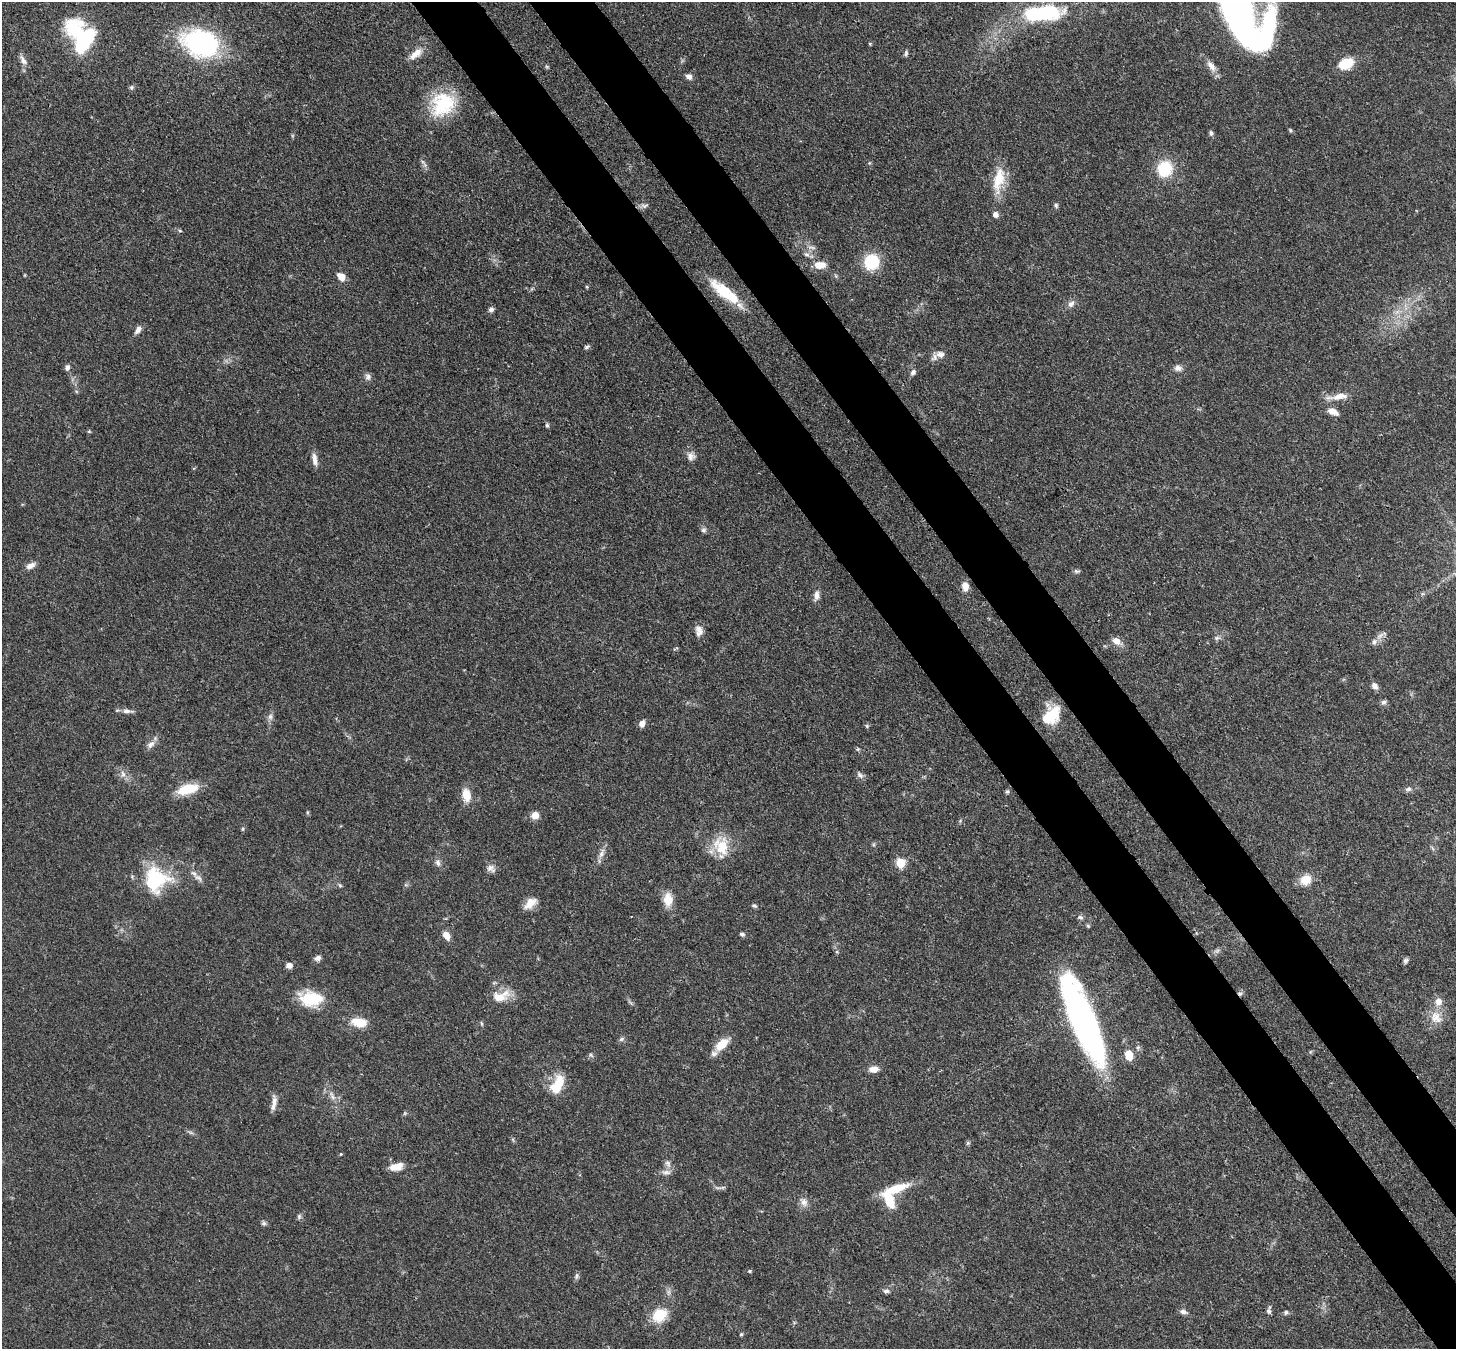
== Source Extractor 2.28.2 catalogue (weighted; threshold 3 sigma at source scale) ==
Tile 6 of 4 x 4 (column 2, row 2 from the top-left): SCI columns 1536-2989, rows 2906-4252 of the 5974 x 5946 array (HDU 1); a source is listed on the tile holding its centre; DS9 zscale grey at full resolution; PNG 1458 x 1351 px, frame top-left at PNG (2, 2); no overlay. Shown black and unused: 8% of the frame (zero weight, under 3 of 4 exposures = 7% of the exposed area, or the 3 px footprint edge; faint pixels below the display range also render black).
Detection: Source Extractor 2.28.2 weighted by HDU 2 'WHT'; one run over the whole footprint, this tile lists its part. Background 0.0888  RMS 0.0038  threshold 0.0173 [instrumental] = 3 sigma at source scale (4.5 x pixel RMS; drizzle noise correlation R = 1.50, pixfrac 1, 0.05/0.05 arcsec/px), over >= 5 px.
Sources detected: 137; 1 too faint to see at this stretch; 4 inside a brighter object's white glare — not listed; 5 inside a brighter listed object's ellipse — not listed separately; the other 127 listed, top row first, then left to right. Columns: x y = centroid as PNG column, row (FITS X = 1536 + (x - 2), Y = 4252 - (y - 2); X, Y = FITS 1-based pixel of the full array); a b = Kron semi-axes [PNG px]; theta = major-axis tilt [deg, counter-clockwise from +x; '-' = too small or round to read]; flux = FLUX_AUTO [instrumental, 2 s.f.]
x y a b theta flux
1234 2 87 23 -62 170
1042 13 40 15 5 38
85 39 30 19 68 28
201 43 31 21 -17 73
870 44 4 4 - 0.46
906 53 8 5 70 0.82
416 54 19 9 38 4.1
23 60 15 7 -55 2
1346 64 14 10 24 11
1211 66 20 8 -54 3.1
547 67 6 4 -19 0.46
689 76 8 6 -27 1.7
131 87 7 6 - 0.75
442 104 32 28 43 22
1290 130 6 4 -46 0.52
1211 133 7 5 -67 0.93
869 163 6 3 71 0.41
1165 169 14 13 - 17
999 180 35 13 79 11
1056 205 7 5 -60 0.75
644 206 10 5 4 1.2
995 214 8 7 - 1.6
180 231 5 3 - 0.43
811 247 12 4 -1 1.2
807 254 9 4 -1 1
872 262 12 11 - 18
820 265 12 7 0 5.1
25 275 5 3 - 0.31
836 276 6 4 -71 0.49
341 277 8 6 -46 4.3
587 287 4 4 - 0.46
725 293 41 14 -43 15
1071 304 10 7 40 1.8
491 309 7 6 - 1.1
138 330 11 6 54 1.8
587 347 7 4 26 0.78
940 354 13 9 -1 2.7
67 367 6 5 - 1.6
1178 368 9 8 - 1.9
913 372 8 6 52 1.2
368 377 9 8 - 1.4
1340 396 22 9 10 4.5
1333 411 14 7 -26 3
547 425 7 5 -80 0.69
89 431 6 4 -1 0.41
690 456 13 9 -84 2.3
314 459 17 6 -82 2.6
703 530 7 7 - 1
31 566 12 7 29 2.2
1077 571 9 5 -7 0.82
965 586 9 7 -80 3.5
816 595 13 7 82 2.2
699 630 14 9 -56 2.6
1217 638 9 6 8 1
1116 641 12 8 -38 3.1
1374 642 8 8 - 1.7
1375 686 8 6 -50 2
1383 702 7 6 - 1.1
127 711 15 6 -4 2
1051 715 22 14 45 14
270 717 9 6 75 1.4
642 724 8 6 69 1.9
867 726 5 5 - 0.56
150 744 13 7 42 2.2
123 774 11 6 -87 1.8
860 775 11 7 -40 1.3
188 789 22 10 15 12
1409 789 8 6 2 1.2
1007 792 6 5 - 0.58
466 795 15 9 -81 5.9
307 812 6 4 -72 0.48
535 815 8 7 - 3.6
243 829 5 4 - 0.53
721 846 28 19 -70 11
601 853 15 7 68 2.4
438 863 9 7 -65 1.5
900 863 6 5 - 17
491 868 13 9 -29 2
198 878 14 6 -34 1.8
156 879 25 25 - 30
1305 880 14 12 25 5.6
340 885 6 4 -44 0.58
668 899 17 11 -88 5.7
530 903 16 9 41 4.6
754 906 7 5 -22 0.79
1080 917 9 5 -10 0.98
1088 926 6 4 -42 0.55
742 934 7 5 -10 0.91
446 936 10 7 -59 3
1217 951 7 4 20 0.82
837 952 5 3 - 0.56
318 958 8 6 27 1.5
1405 961 7 6 - 0.94
289 965 7 6 - 1.8
1240 993 7 4 -7 0.79
499 997 25 13 -1 6.8
311 999 24 15 -3 16
1436 1017 18 14 -62 5.8
1083 1021 73 18 -68 170
359 1022 16 9 -9 7.9
481 1023 7 3 -71 0.49
621 1039 8 5 27 0.89
721 1044 18 9 41 7.4
591 1055 7 4 -45 0.65
1129 1055 13 9 -75 4.5
873 1069 10 7 5 3.3
557 1084 23 12 66 10
332 1096 14 5 -62 2.1
274 1102 20 6 84 2.6
191 1133 9 4 -19 0.75
968 1143 6 5 - 0.6
341 1154 3 3 - 0.34
668 1164 11 7 -70 1.8
396 1167 17 10 11 4.2
718 1188 10 3 -10 0.85
895 1189 35 11 20 10
804 1202 12 9 -51 2.4
299 1216 8 5 65 0.81
264 1223 7 6 - 0.83
749 1271 5 4 - 0.63
576 1276 9 5 70 0.88
886 1291 9 6 3 1.2
1269 1311 7 6 - 0.98
1183 1312 10 6 -18 1.4
1286 1312 6 5 - 0.81
660 1315 22 17 39 9.1
741 1334 5 4 - 0.55
Overlapping masked pixels (flux is a lower limit): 2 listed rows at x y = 725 293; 1240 993
Isophote crosses this tile's border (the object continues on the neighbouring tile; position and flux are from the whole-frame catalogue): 1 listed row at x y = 1234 2